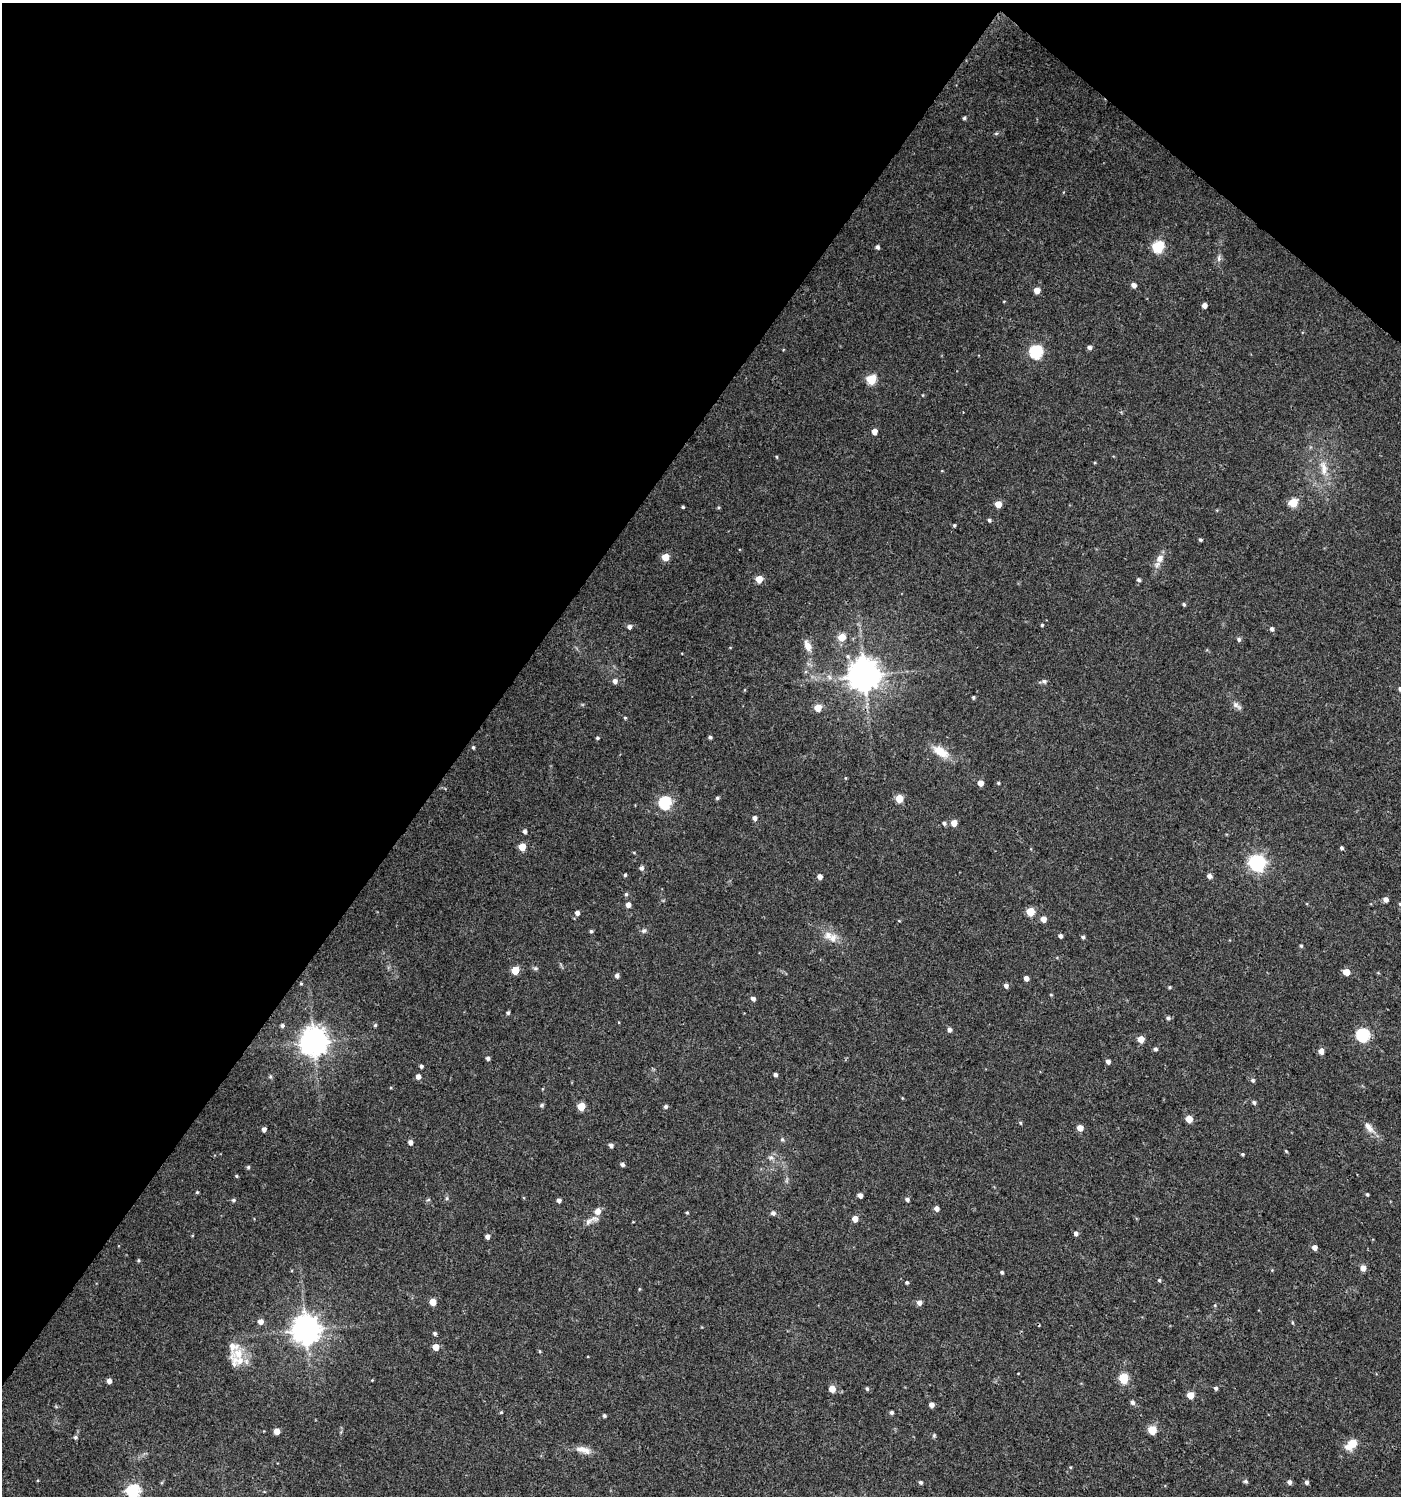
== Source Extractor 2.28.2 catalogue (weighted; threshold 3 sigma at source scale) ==
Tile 2 of 4 x 4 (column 2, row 1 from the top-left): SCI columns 1644-3042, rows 4484-5977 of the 6018 x 5985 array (HDU 1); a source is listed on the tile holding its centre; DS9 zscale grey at full resolution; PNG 1403 x 1498 px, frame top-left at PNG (2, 3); no overlay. Shown black and unused: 37% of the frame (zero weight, under 3 of 4 exposures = <1% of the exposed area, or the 3 px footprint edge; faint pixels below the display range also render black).
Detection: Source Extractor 2.28.2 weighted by HDU 2 'WHT'; one run over the whole footprint, this tile lists its part. Background 0.0233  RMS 0.004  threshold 0.018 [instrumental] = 3 sigma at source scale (4.5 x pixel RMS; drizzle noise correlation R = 1.50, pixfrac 1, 0.0396/0.0396 arcsec/px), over >= 5 px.
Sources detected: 181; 4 inside a brighter listed object's ellipse — not listed separately; the other 177 listed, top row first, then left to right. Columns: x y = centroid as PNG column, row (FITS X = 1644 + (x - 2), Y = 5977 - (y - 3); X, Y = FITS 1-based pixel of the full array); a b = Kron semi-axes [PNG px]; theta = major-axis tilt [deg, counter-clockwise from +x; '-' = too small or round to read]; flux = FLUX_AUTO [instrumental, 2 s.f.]
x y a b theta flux
964 118 4 4 - 0.72
996 133 6 4 1 0.55
878 247 5 4 - 1.1
1158 247 6 6 - 37
1219 258 10 5 90 1.3
1134 285 5 5 - 1.9
1037 290 5 5 - 3.7
1204 305 4 4 - 2.2
1089 347 5 5 - 1.2
1036 352 6 6 - 61
871 380 5 5 - 21
874 432 5 4 - 3
776 457 5 3 - 0.41
1323 468 23 10 -83 6.1
1293 503 5 5 - 16
998 504 5 5 - 6
683 507 4 3 - 0.52
989 520 4 4 - 0.84
954 525 4 4 - 0.5
1201 540 4 3 - 0.67
665 557 5 5 - 7
1160 558 10 8 56 3.1
759 579 5 5 - 7
1139 580 5 4 - 0.76
1184 604 4 4 - 0.67
1042 625 3 3 - 0.45
629 627 5 5 - 1.3
1272 629 5 5 - 1.1
842 637 5 5 - 7.7
1239 639 5 5 - 1
808 646 16 8 -68 3.5
864 675 9 9 - 780
829 677 10 6 -58 1.7
615 681 5 5 - 1.8
1044 681 7 5 1 1.1
973 697 4 4 - 0.59
1236 705 15 7 -38 1.9
818 708 5 5 - 7.6
625 718 4 4 - 0.47
710 737 4 3 - 0.76
597 738 4 4 - 0.64
473 747 5 4 - 0.64
941 752 21 10 -32 7.4
845 778 5 3 - 0.32
980 783 5 4 - 3.6
998 783 5 4 - 0.49
717 798 4 4 - 0.71
899 799 5 5 - 9.4
665 803 6 6 - 51
755 818 5 4 - 1.5
944 823 5 5 - 0.99
954 823 5 5 - 4
525 831 5 4 - 1.2
522 847 5 5 - 7.9
1341 848 4 4 - 0.74
634 852 5 3 - 0.34
1257 863 7 6 - 130
641 868 5 5 - 1.2
625 875 4 3 - 0.61
820 876 5 5 - 2.1
1209 876 6 5 - 1.5
626 894 5 5 - 0.62
1386 899 5 4 - 2.2
1400 904 4 4 - 0.53
628 905 5 4 - 2.3
1030 912 5 5 - 12
577 913 5 5 - 1.6
1043 919 5 5 - 3.2
899 921 5 3 - 0.31
644 930 7 6 - 1
591 931 4 4 - 0.66
828 935 12 12 - 3.6
1060 936 4 4 - 1.3
1083 937 4 4 - 0.81
1301 946 4 4 - 0.59
535 968 7 5 0 0.76
515 970 5 5 - 10
1346 972 5 5 - 5.6
617 975 5 4 - 1.3
1026 978 4 4 - 2.1
301 984 3 3 - 0.41
1006 986 5 4 - 1.5
1170 987 5 4 - 0.47
1051 995 4 4 - 0.39
753 999 5 4 - 1.3
508 1013 4 4 - 0.67
1168 1018 5 5 - 0.86
375 1025 4 4 - 0.58
282 1026 5 4 - 0.98
949 1030 5 5 - 1.4
1363 1035 6 6 - 53
1141 1039 5 5 - 6
314 1042 9 8 - 530
1155 1049 5 5 - 0.83
1321 1051 5 5 - 3
488 1058 4 4 - 1.1
1108 1061 5 4 - 1.4
421 1066 4 4 - 0.92
775 1075 4 4 - 1.1
418 1076 5 5 - 2.2
1253 1080 6 6 - 0.83
1254 1102 5 4 - 0.87
541 1105 7 4 28 0.6
581 1106 5 5 - 11
666 1107 5 5 - 0.93
1189 1119 5 5 - 7.1
1020 1123 5 4 - 0.5
1369 1127 18 8 -52 3.4
1080 1128 5 4 - 4.3
264 1129 4 4 - 1.7
782 1139 6 5 - 0.68
410 1142 5 4 - 1.7
611 1145 5 4 - 1.3
1286 1151 5 3 - 0.41
1242 1154 4 3 - 0.53
771 1158 8 7 - 1.4
622 1164 4 4 - 1.1
248 1167 4 4 - 0.64
236 1176 4 3 - 0.5
787 1180 7 4 71 0.67
197 1192 5 4 - 0.45
1367 1194 4 3 - 0.58
860 1195 4 4 - 2
447 1198 6 5 - 0.64
907 1199 5 4 - 1.1
233 1200 5 4 - 0.77
428 1200 6 3 19 0.51
559 1200 4 4 - 1.3
936 1208 5 4 - 2
597 1211 10 8 70 2.9
687 1213 4 4 - 0.46
773 1213 7 6 - 1.1
855 1219 5 4 - 3.8
588 1221 14 8 49 2.4
1076 1233 4 4 - 1.4
487 1237 4 4 - 1.8
1314 1247 4 4 - 2.5
138 1260 4 4 - 0.54
1363 1268 5 4 - 3.3
1002 1272 4 3 - 0.77
1159 1280 4 4 - 0.55
907 1282 4 4 - 0.62
639 1289 5 3 - 0.34
433 1302 5 5 - 5.6
919 1302 5 5 - 2.1
260 1322 5 5 - 2.5
1293 1322 6 3 -81 0.46
306 1330 9 9 - 560
435 1333 5 4 - 0.78
435 1347 5 5 - 5.2
540 1351 5 3 - 0.4
238 1353 24 14 27 7.1
1124 1378 5 5 - 24
372 1380 4 4 - 0.28
109 1381 4 4 - 2
1216 1388 5 4 - 0.85
832 1389 5 4 - 5.2
867 1389 5 4 - 0.64
1190 1395 5 5 - 6.8
1132 1402 6 5 - 1.2
931 1405 5 5 - 2.1
501 1412 4 3 - 0.45
892 1412 4 4 - 0.89
604 1416 4 4 - 0.74
1152 1430 5 5 - 15
277 1431 5 4 - 4.1
934 1435 6 4 69 0.53
75 1437 5 5 - 0.74
1353 1443 5 5 - 11
1348 1447 10 7 -30 2.7
583 1450 22 8 -16 3.8
1070 1467 4 4 - 0.38
1245 1481 5 5 - 0.87
920 1482 5 4 - 0.82
1289 1482 5 4 - 1.5
1306 1482 5 4 - 1.1
133 1491 6 6 - 57
Isophote crosses this tile's border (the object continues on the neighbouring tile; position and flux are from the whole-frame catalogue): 2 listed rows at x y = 1400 904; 133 1491